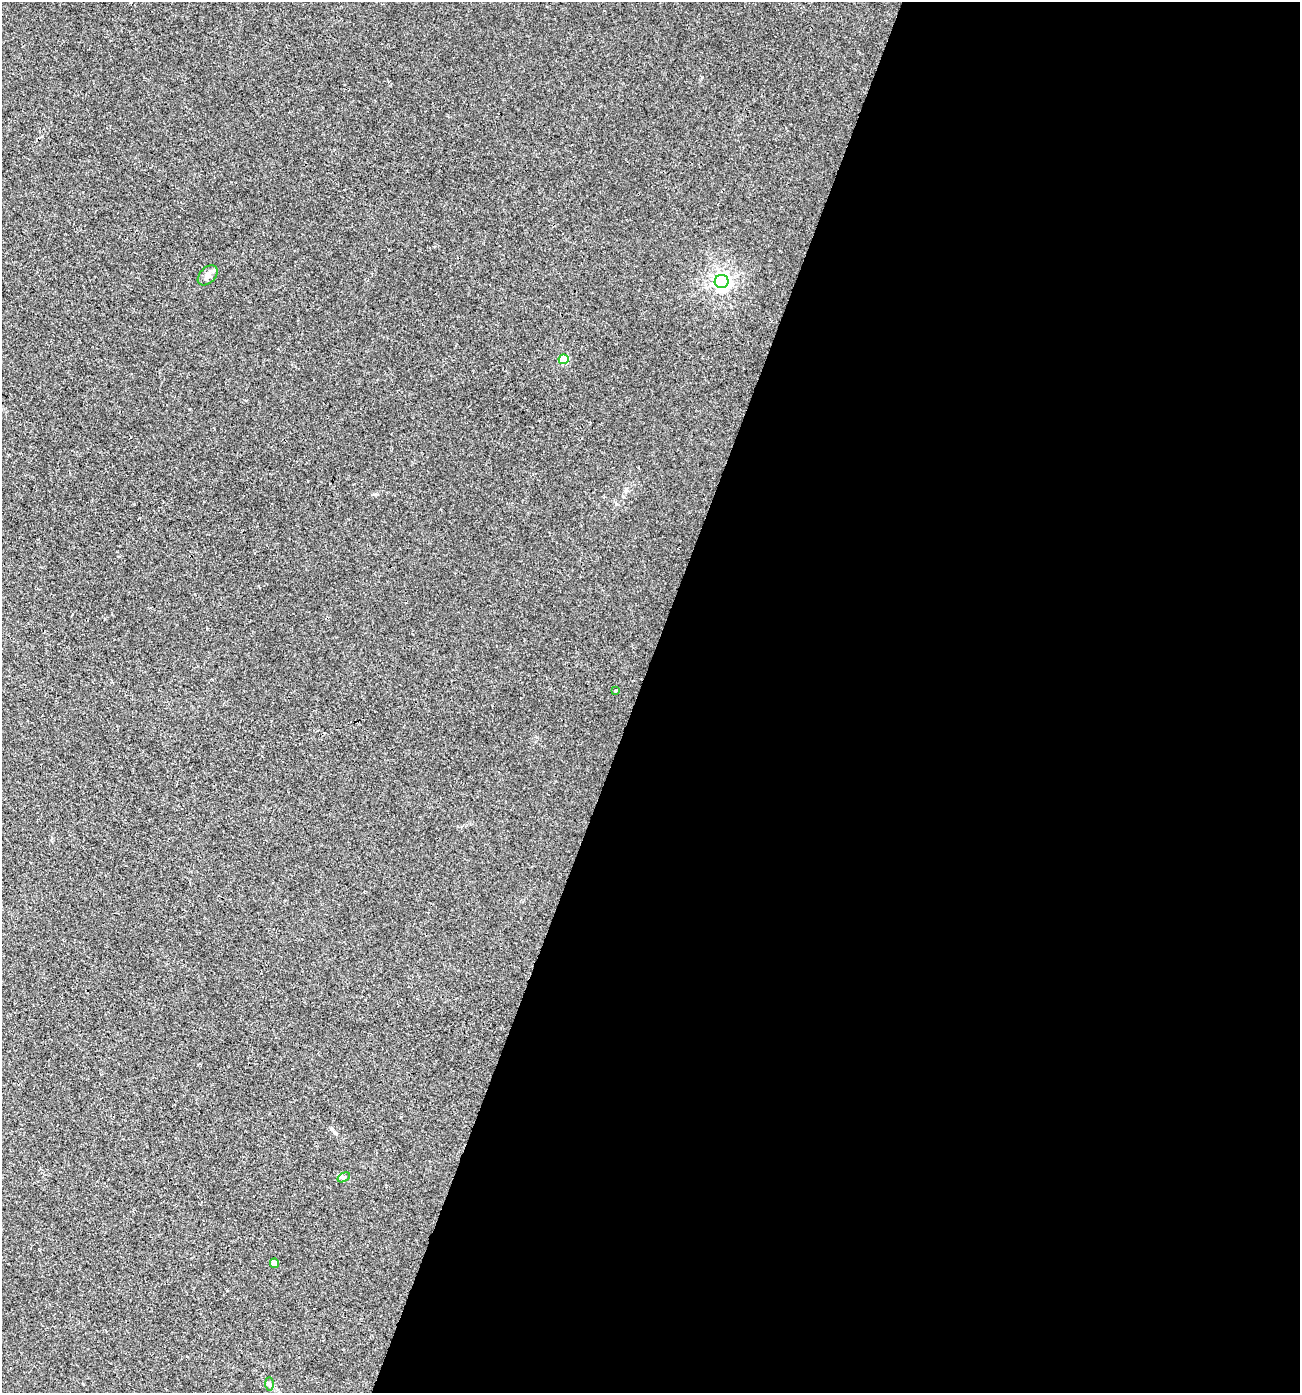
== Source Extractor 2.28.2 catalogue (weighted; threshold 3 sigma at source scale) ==
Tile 12 of 4 x 4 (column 4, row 3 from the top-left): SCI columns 4166-5463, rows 1430-2820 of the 5783 x 5630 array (HDU 1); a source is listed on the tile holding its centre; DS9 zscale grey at full resolution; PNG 1302 x 1395 px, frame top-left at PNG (2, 2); each listed source drawn as its Kron ellipse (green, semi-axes under 4 px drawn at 4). Shown black and unused: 51% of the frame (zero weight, under 3 of 4 exposures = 4% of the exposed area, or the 3 px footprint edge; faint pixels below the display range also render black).
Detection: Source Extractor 2.28.2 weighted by HDU 2 'WHT'; one run over the whole footprint, this tile lists its part. Background 0.00112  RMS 0.0027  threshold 0.0123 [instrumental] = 3 sigma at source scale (4.5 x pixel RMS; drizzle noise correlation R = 1.50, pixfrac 1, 0.0396/0.0396 arcsec/px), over >= 5 px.
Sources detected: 7; all 7 listed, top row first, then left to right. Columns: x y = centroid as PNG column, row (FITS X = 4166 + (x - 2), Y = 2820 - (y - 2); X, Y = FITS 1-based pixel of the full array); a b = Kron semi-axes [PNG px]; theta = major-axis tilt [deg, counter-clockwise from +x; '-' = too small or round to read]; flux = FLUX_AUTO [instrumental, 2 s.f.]
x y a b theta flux
208 275 12 7 47 1.5
722 281 7 6 - 110
564 359 5 5 - 8.8
615 691 3 2 - 0.19
344 1177 6 4 31 0.49
274 1263 4 4 - 1.7
269 1384 6 4 -89 0.48